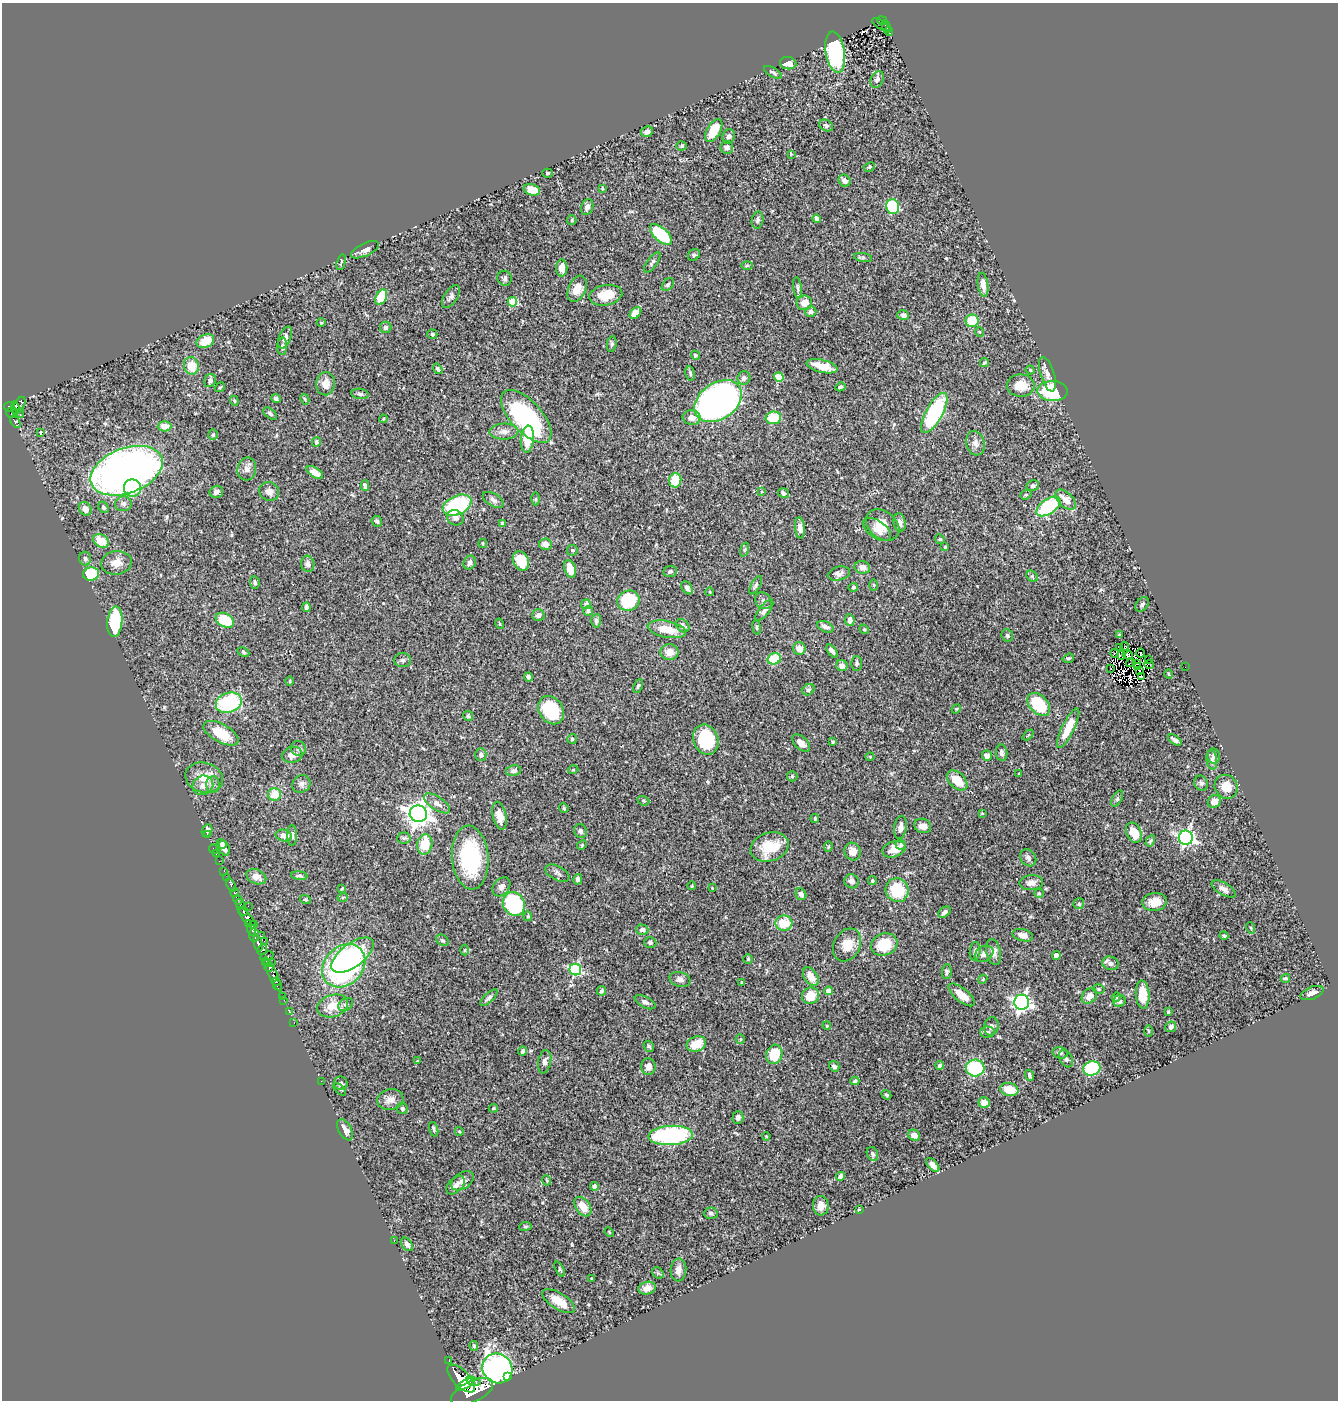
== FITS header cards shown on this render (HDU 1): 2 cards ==
NAXIS1  =                 1336
NAXIS2  =                 1398

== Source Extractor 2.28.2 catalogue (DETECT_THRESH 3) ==
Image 1336 x 1398 px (HDU 1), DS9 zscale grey, 1 PNG px = 1 image px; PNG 1340 x 1402 px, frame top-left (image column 1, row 1398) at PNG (2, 3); each listed source drawn as its Kron ellipse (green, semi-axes under 4 px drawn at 4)
Background 0.507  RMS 0.023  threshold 0.0703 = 3 sigma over >= 5 px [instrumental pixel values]
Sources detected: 425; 6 with non-positive FLUX_AUTO (blend fragments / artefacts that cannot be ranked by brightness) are neither listed nor drawn; the other 419 listed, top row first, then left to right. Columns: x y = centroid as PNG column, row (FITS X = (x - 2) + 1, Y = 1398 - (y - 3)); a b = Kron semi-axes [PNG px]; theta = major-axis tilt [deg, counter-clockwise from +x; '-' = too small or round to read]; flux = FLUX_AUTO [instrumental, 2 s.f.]
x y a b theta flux
882 21 5 3 - 79
881 25 10 3 -32 17
886 26 6 3 -60 31
889 31 4 3 - 11
835 52 21 9 -80 220
788 63 8 6 -7 14
773 72 10 4 -30 3.5
877 79 9 6 63 6
826 125 7 5 -28 3
714 130 12 6 59 40
647 132 6 5 - 6.1
729 136 7 6 - 5.4
681 146 5 4 - 1.9
727 147 6 6 - 6
791 154 4 4 - 1.3
869 167 6 4 23 2.2
547 173 5 4 - 2.4
844 181 6 5 - 8.4
602 188 4 2 - 1.3
532 190 8 5 -18 21
587 207 8 6 70 5.6
893 207 7 6 - 98
817 219 4 4 - 11
572 220 5 4 - 1.9
757 220 8 6 78 4.2
661 234 13 6 -42 95
365 250 15 6 25 8.8
694 255 6 5 - 2.5
863 257 9 4 -9 3
341 262 8 2 75 2.1
652 262 12 5 53 4.2
747 266 5 3 - 2.1
562 268 8 5 -90 11
505 278 7 7 - 3.7
668 285 7 5 49 2.9
983 285 12 5 -82 13
798 288 10 3 -83 3.4
577 289 14 8 66 21
606 295 16 10 11 34
381 297 8 5 67 65
451 297 13 6 57 5.8
512 302 5 4 - 56
804 303 8 7 - 15
811 312 5 5 - 5.1
635 313 7 5 46 16
903 315 6 5 - 6.3
972 321 6 6 - 53
321 323 4 4 - 1.7
386 327 6 5 - 4.7
980 332 5 3 - 1.3
432 334 5 4 - 2.5
285 337 12 5 66 8.2
205 341 9 6 24 29
612 344 8 5 80 3
282 346 9 5 89 3.8
695 355 5 4 - 2.7
984 363 5 3 - 2.3
191 366 9 7 -71 28
822 366 16 6 -14 29
438 369 5 4 - 2.9
1030 370 4 4 - 1.9
690 373 7 4 -79 3
1047 374 18 7 -73 10
779 377 5 4 - 52
744 378 7 6 - 6.6
210 381 7 5 66 5.4
325 384 11 9 83 15
1021 385 14 11 0 27
220 387 5 3 - 1.6
840 387 5 4 - 2.6
1053 391 15 10 -2 120
360 394 8 5 -8 3.9
276 399 4 3 - 3.7
305 399 5 4 - 1.8
234 401 5 4 - 2.2
718 401 26 18 35 680
19 406 10 5 61 200
10 407 5 5 - 260
15 408 6 4 -83 210
12 413 6 5 - 180
20 413 4 2 - 15
270 413 8 4 -39 3.5
934 413 22 8 61 170
526 416 33 15 -47 240
692 417 9 7 -7 12
773 418 8 6 8 54
383 419 4 3 - 1.3
15 422 7 3 -57 120
165 426 7 5 0 15
41 432 4 2 - 1.9
504 432 14 8 1 9.1
213 435 5 4 - 2.2
527 439 13 6 85 39
316 442 5 4 - 3
975 443 12 9 -74 9.8
247 469 11 9 76 9
126 471 37 22 20 1200
315 472 9 5 -30 15
675 480 7 6 - 33
365 486 5 4 - 3.8
1033 486 6 5 - 4.1
132 488 9 8 - 37
216 492 7 6 - 6
269 492 10 9 - 9.2
762 492 4 2 - 1.1
784 493 6 4 -33 3.6
1026 495 6 4 20 2.4
535 499 6 4 90 2
493 500 11 6 -32 5.5
1066 500 12 7 -43 17
123 504 8 7 - 5.8
457 505 15 9 25 130
1048 506 14 7 35 120
103 507 6 4 -56 3.2
85 509 7 6 - 9.6
455 518 8 7 - 5.7
377 521 6 5 - 3.8
502 523 4 3 - 3.3
900 523 9 6 -80 7.9
883 525 18 13 -38 22
800 528 10 5 -85 9.1
877 529 16 8 -35 13
940 539 5 4 - 2
101 541 8 6 -29 32
483 543 4 2 - 1.4
545 544 6 5 - 9.5
945 547 3 3 - 1.6
572 550 5 5 - 2.7
744 550 7 3 71 2.1
85 559 7 6 - 3.5
521 561 10 7 -63 30
116 563 15 11 8 17
470 563 7 6 - 5.8
308 564 8 6 -79 5.3
862 567 8 6 -13 9.7
570 569 9 5 -72 18
670 571 7 5 6 3.3
91 574 8 7 - 80
839 574 11 7 15 6.2
1032 576 6 5 - 2.1
255 582 6 4 -82 3.7
756 585 10 4 60 3.6
874 585 6 4 -89 1.9
853 587 5 4 - 3.4
687 588 7 5 -57 4.5
710 592 4 3 - 1.3
628 601 11 10 - 75
764 601 9 7 -40 5.2
586 604 5 4 - 4.8
1142 604 8 5 48 4.1
306 607 5 3 - 5
764 610 12 5 51 6.4
588 611 5 4 - 2.8
538 615 6 6 - 5.3
225 620 10 6 -28 52
850 620 6 4 -82 7.9
596 621 7 5 86 4.3
115 622 15 7 85 87
500 624 5 4 - 1.9
683 626 7 5 -44 4.4
757 627 7 4 -82 2.5
825 627 9 5 -24 6.8
667 629 19 8 -11 29
864 629 5 4 - 2
1007 635 6 5 - 3.3
1119 635 3 3 - 1.5
1125 647 6 2 -82 2.5
1119 648 3 2 - 1.5
799 649 6 6 - 12
832 651 8 3 -54 4.2
243 652 6 4 -28 2.3
669 652 9 8 - 14
1114 653 4 2 - 2.2
1141 653 4 3 - 0.75
1122 655 4 2 - 2.2
1128 655 5 3 - 2.2
1068 658 6 4 18 2.4
774 659 7 5 23 48
1148 659 3 2 - 710
402 660 8 7 - 4.5
857 663 7 5 -90 3.8
1131 663 5 2 - 1.6
1136 663 3 2 - 0.2
1149 665 5 2 - 1.4
842 666 6 5 - 8.7
1137 666 3 2 - 0.85
1185 667 2 2 - 7.4
1111 669 2 2 - 0.94
1139 670 2 2 - 0.61
1169 674 5 3 - 1.6
529 677 4 3 - 3.7
1141 677 3 2 - 0.99
290 681 5 3 - 1.5
638 686 7 4 66 3.1
808 690 6 5 - 3.7
229 703 13 10 18 130
1039 704 13 9 -45 82
956 709 5 4 - 1.4
551 710 15 11 -56 91
468 716 5 4 - 2.4
1068 728 22 6 64 33
221 733 19 9 -29 37
1028 735 6 4 44 1.8
572 739 5 5 - 2.3
706 740 15 12 -69 99
1175 740 8 4 -35 5.2
833 742 3 3 - 1.9
801 743 11 6 -43 11
298 749 8 7 - 4.5
1002 753 8 5 -82 4.2
292 755 10 8 14 9.9
481 755 6 5 - 5.1
987 756 5 5 - 11
1214 756 7 6 - 4
870 757 4 4 - 1.4
1212 760 10 5 -84 5.3
573 770 5 3 - 1.5
513 771 8 5 11 5
1019 774 3 2 - 1.5
792 776 5 5 - 2
204 778 19 15 -15 26
957 780 12 7 -43 29
1201 783 7 6 - 3.9
301 784 9 8 - 6.2
203 785 10 9 - 11
213 785 8 6 88 5.4
1226 787 12 11 - 22
275 794 7 6 - 29
1117 798 9 4 64 3.3
643 801 6 4 -21 2.2
1214 802 7 6 - 12
437 803 15 6 -34 9.2
564 808 5 4 - 1.8
982 813 4 2 - 1.1
418 814 8 8 - 1400
499 816 14 7 -77 18
815 818 4 4 - 2.4
923 826 8 7 - 9.9
900 827 12 6 81 9.7
207 831 6 5 - 5.2
580 831 7 6 - 3.9
1134 833 10 7 -64 27
207 835 2 2 - 7
284 835 8 6 -13 11
292 835 10 5 -88 4.3
404 838 7 5 3 3.1
1186 838 7 7 - 390
1150 841 6 4 59 2.1
222 844 5 4 - 5.2
425 844 10 7 79 38
582 845 5 4 - 1.8
901 845 5 5 - 2.5
769 847 19 14 17 50
828 847 5 4 - 2.1
224 848 8 5 -70 6.3
214 849 5 2 - 9.7
894 849 12 7 17 16
853 851 9 7 -62 14
216 854 3 2 - 2.5
470 858 32 18 -86 130
1028 858 9 7 -52 5.3
219 861 2 2 - 4
224 871 2 2 - 8.8
557 873 13 7 -27 5.8
299 876 8 3 -5 2.7
256 877 10 7 -24 12
227 878 2 2 - 5
578 879 5 4 - 5
852 881 7 7 - 6.5
872 881 4 4 - 2.2
1031 883 12 7 4 9.6
231 885 7 3 -70 100
692 886 4 3 - 1.1
501 887 10 7 51 6.9
712 888 3 2 - 1.2
342 889 4 3 - 1.6
1224 889 13 6 -30 6.9
897 890 12 11 - 58
235 893 4 4 - 100
1039 893 5 4 - 2
801 894 6 5 - 5.6
343 897 5 3 - 1.4
238 900 5 3 - 150
305 900 6 3 -19 1.8
1154 902 12 9 7 18
240 904 5 3 - 270
514 904 12 10 -60 160
1079 904 5 5 - 2.2
248 906 2 2 - 6.5
243 911 4 3 - 150
944 912 7 4 35 4.1
528 916 5 4 - 2.1
247 918 13 4 -50 550
249 923 4 3 - 72
784 923 8 7 - 33
254 924 3 2 - 6.8
1251 928 5 3 - 1.5
251 930 6 3 -67 100
642 930 6 5 - 6.1
254 935 6 5 - 150
1023 935 10 6 -14 10
261 936 3 2 - 5.8
1224 936 4 3 - 2.5
443 940 7 5 -34 3.1
264 941 2 2 - 11
258 943 8 4 -76 200
650 943 6 5 - 4
884 944 13 11 20 51
847 945 17 13 61 24
262 950 5 4 - 180
465 950 5 3 - 1.7
975 951 9 5 83 4.3
994 952 13 7 -77 11
984 954 10 7 31 9.3
353 955 25 11 36 78
1056 955 4 4 - 11
267 956 7 3 21 58
748 959 4 4 - 1.6
266 962 4 3 - 46
271 962 2 2 - 28
1110 963 8 6 -17 6.7
344 966 24 19 45 360
269 967 4 3 - 10
575 970 6 5 - 170
947 972 7 4 87 2.9
273 975 19 4 -65 81
811 977 10 6 -55 16
1285 978 5 4 - 2.4
680 979 10 7 -17 6
983 979 4 3 - 1.3
276 982 4 3 - 110
742 982 3 3 - 4
277 985 5 3 - 110
1099 989 6 4 -16 2.3
601 991 5 4 - 3.4
828 991 4 4 - 12
1312 993 12 6 21 7.1
1143 994 14 6 -86 29
962 995 16 6 -39 22
282 996 3 2 - 12
810 996 9 8 - 27
1089 996 9 6 47 13
1116 997 5 4 - 1.9
489 998 11 4 44 4.4
284 1000 3 2 - 2.9
1119 1001 6 5 - 4.3
645 1002 11 5 -27 5.3
1022 1002 7 7 - 550
346 1005 8 6 33 4.5
333 1006 16 11 18 27
289 1012 2 2 - 9.2
1168 1012 3 3 - 2
294 1022 3 2 - 12
827 1026 4 3 - 1.4
991 1026 9 7 72 5.2
1171 1027 5 5 - 6.3
1149 1031 5 3 - 1.8
987 1032 7 5 -1 3.4
740 1039 5 4 - 2.1
696 1044 10 7 22 34
649 1046 6 5 - 2.8
523 1051 4 3 - 3.6
1060 1053 8 5 -16 4.3
774 1054 10 8 73 43
1066 1059 9 6 -60 5.3
417 1061 4 3 - 1.2
545 1062 12 6 79 5.8
940 1065 4 4 - 4.6
834 1066 5 5 - 5.4
648 1067 8 7 - 9.6
975 1068 9 8 - 110
1092 1068 9 7 17 120
1029 1075 5 3 - 2.9
321 1081 2 2 - 63
855 1081 4 3 - 2.8
341 1083 7 6 - 4.5
340 1089 8 3 -45 1.8
1009 1090 9 6 -11 30
886 1095 5 3 - 2.1
390 1099 13 10 14 12
984 1103 6 5 - 11
493 1108 4 3 - 1.6
402 1109 5 5 - 3
738 1117 6 5 - 5.3
434 1129 7 3 -73 3.1
345 1130 11 6 -61 9.8
459 1131 4 3 - 1.7
671 1135 22 9 3 210
914 1135 6 5 - 9
766 1136 4 3 - 1.5
872 1154 7 5 -69 4.3
933 1165 8 4 -49 6.5
840 1176 5 4 - 5
546 1180 5 3 - 1.3
462 1181 12 8 34 8.5
456 1185 11 7 45 7.8
594 1186 4 4 - 8.2
821 1206 10 8 -86 11
583 1207 11 7 -56 24
859 1210 4 3 - 1.2
711 1213 7 6 - 4.1
525 1226 6 4 8 2.3
609 1232 5 3 - 1.4
394 1240 2 2 - 12
407 1244 7 5 -52 5.9
560 1269 8 4 -63 2.4
678 1270 11 8 85 13
658 1273 6 5 - 2.8
592 1279 3 3 - 1.8
647 1288 9 6 16 11
559 1301 18 8 -32 25
474 1346 5 3 - 2.5
449 1361 2 2 - 6.3
497 1368 15 14 - 400
508 1377 3 3 - 4.3
461 1378 18 8 -45 1800
473 1381 7 4 -15 190
466 1384 10 3 28 800
472 1392 23 10 26 1900
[6 non-positive-flux detections neither listed nor drawn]